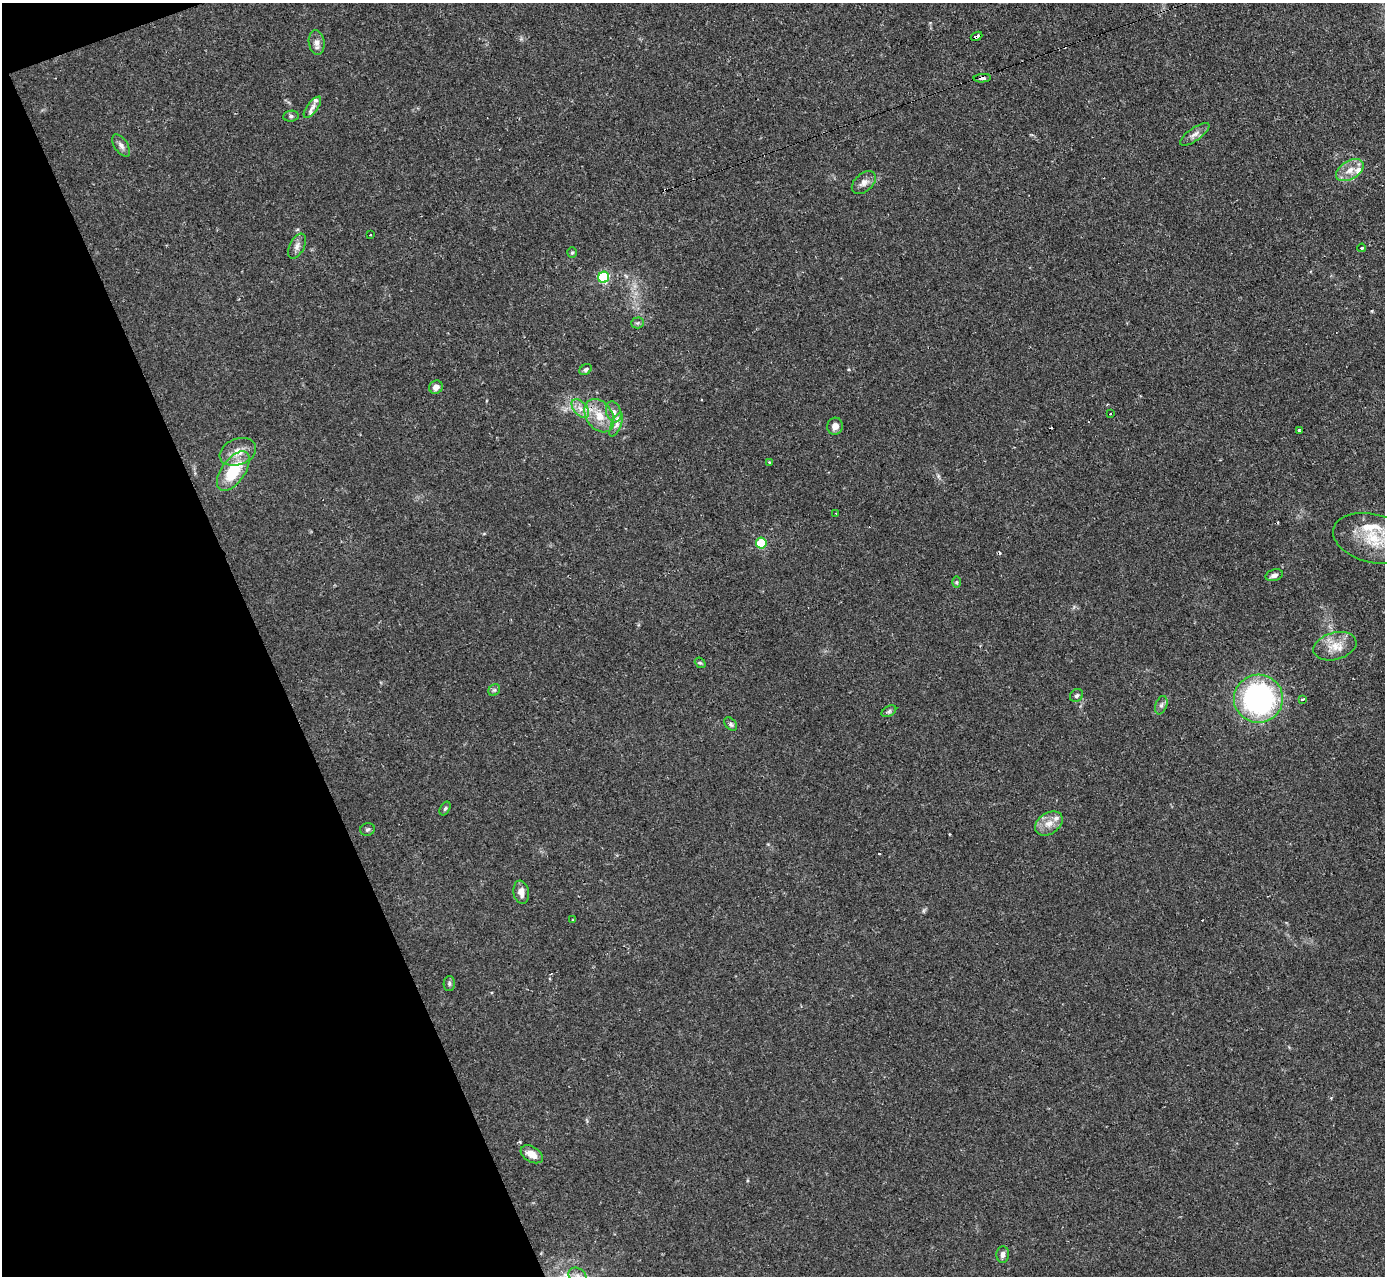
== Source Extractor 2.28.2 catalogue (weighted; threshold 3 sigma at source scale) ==
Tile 5 of 4 x 4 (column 1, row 2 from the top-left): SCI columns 1-1383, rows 2692-3965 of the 5533 x 5515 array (HDU 1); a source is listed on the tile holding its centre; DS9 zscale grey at full resolution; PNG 1387 x 1278 px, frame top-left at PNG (2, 3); each listed source drawn as its Kron ellipse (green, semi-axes under 4 px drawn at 4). Shown black and unused: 19% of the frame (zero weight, under 2 of 3 exposures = <1% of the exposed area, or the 3 px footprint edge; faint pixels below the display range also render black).
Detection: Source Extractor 2.28.2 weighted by HDU 2 'WHT'; one run over the whole footprint, this tile lists its part. Background 0.0666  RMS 0.0051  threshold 0.0229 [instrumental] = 3 sigma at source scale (4.5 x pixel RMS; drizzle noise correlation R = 1.50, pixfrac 1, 0.05/0.05 arcsec/px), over >= 5 px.
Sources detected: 62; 7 cosmic-ray / hot-pixel residue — neither listed nor drawn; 5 inside a brighter listed object's ellipse — not listed separately; the other 50 listed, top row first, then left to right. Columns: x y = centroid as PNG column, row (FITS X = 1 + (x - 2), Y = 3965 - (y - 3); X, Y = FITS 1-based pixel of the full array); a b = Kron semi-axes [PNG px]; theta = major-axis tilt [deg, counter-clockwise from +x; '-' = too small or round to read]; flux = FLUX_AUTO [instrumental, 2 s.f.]
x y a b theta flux
977 36 6 3 22 6.8
317 43 12 8 -82 2.9
982 78 8 4 3 1.6
312 107 12 5 53 1.9
291 116 8 5 8 1.1
1195 134 17 6 35 2.9
121 146 12 6 -55 2.1
1350 170 15 9 31 5.5
864 182 14 9 42 3.2
371 234 3 3 - 0.99
297 246 13 7 64 2.6
1362 248 4 3 - 0.56
572 253 5 4 - 0.69
603 277 6 5 - 53
638 323 6 5 - 0.91
586 369 7 5 35 1.2
436 387 7 6 - 2.9
580 409 11 6 -51 3.5
614 412 11 7 -72 2.7
1111 414 3 3 - 1.1
599 416 18 13 -55 9.9
616 425 13 5 66 2.5
835 426 8 7 - 3.2
1299 431 3 3 - 0.79
238 452 19 13 22 7.1
770 462 3 3 - 0.92
233 471 23 11 54 21
836 513 3 2 - 0.58
1373 538 41 24 -14 21
761 543 5 5 - 29
1274 575 9 5 17 2.1
956 582 6 4 89 0.75
1335 646 22 13 16 8.5
700 663 6 4 -40 0.71
494 690 6 5 - 1
1077 695 7 6 - 1.2
1258 699 24 24 - 110
1303 699 3 3 - 3.8
1161 705 9 5 69 1.5
889 711 8 5 30 1
731 724 7 5 -52 1.2
445 809 7 5 62 0.88
1049 823 15 10 33 5.4
367 829 7 6 - 1.1
521 892 11 7 -80 3.6
573 920 4 4 - 0.41
449 983 7 5 89 1.1
532 1154 12 7 -32 5.2
1003 1254 8 6 88 2.1
578 1276 9 7 -33 2.9
Overlapping masked pixels (flux is a lower limit): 2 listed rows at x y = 977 36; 982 78
Isophote crosses this tile's border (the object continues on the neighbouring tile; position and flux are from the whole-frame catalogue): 2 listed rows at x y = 1373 538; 578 1276